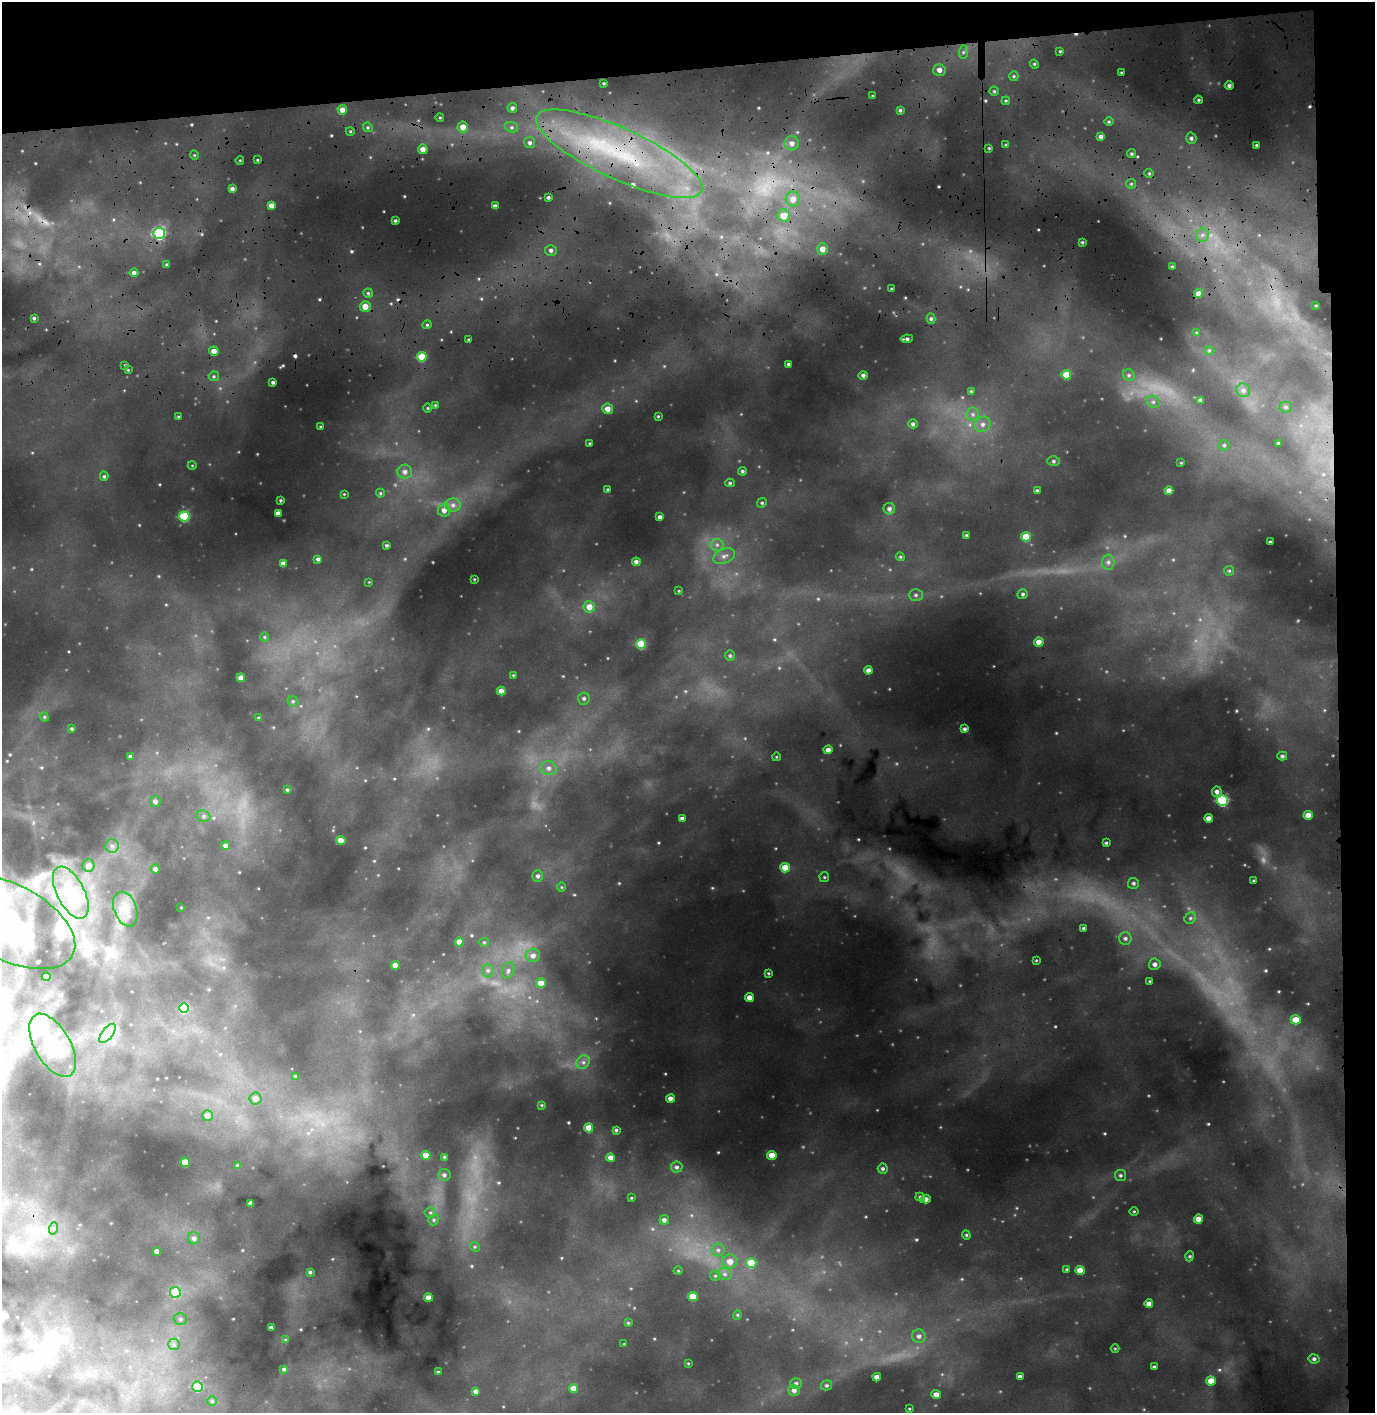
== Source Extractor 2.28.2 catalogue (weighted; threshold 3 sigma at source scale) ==
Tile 3 of 3 x 3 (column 3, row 1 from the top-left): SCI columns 2907-4279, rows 3383-4793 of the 4545 x 5356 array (HDU 1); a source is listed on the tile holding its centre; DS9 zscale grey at full resolution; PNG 1377 x 1415 px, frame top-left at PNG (2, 2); each listed source drawn as its Kron ellipse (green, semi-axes under 4 px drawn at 4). Shown black and unused: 8% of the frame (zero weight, under 3 of 4 exposures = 24% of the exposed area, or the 3 px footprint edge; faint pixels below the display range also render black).
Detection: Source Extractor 2.28.2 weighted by HDU 2 'WHT'; one run over the whole footprint, this tile lists its part. Background 0.229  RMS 0.03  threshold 0.136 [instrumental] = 3 sigma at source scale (4.5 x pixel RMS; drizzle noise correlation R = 1.50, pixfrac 1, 0.05/0.05 arcsec/px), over >= 5 px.
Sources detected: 270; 1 too faint to see at this stretch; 4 cosmic-ray / hot-pixel residue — neither listed nor drawn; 2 inside a brighter listed object's ellipse — not listed separately; the other 263 listed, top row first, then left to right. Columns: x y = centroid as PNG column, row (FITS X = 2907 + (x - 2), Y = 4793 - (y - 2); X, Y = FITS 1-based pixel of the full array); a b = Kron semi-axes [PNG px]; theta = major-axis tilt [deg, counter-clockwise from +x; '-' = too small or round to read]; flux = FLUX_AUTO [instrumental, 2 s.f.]
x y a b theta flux
1060 51 4 3 - 2.6
963 52 7 4 89 6.1
1034 64 4 4 - 3.3
939 70 6 6 - 15
1121 72 3 2 - 2.1
1014 76 5 4 - 3.9
604 83 3 2 - 3.1
1229 85 4 4 - 7
994 91 4 4 - 3.9
872 96 4 2 - 2
1198 100 4 3 - 3.6
1006 101 4 3 - 3
512 108 5 5 - 7.6
342 110 5 4 - 19
900 110 4 4 - 4.5
440 117 4 3 - 2.3
1109 122 5 3 - 3.1
368 127 5 4 - 4
463 127 5 5 - 28
512 127 6 5 - 5.9
350 131 4 3 - 2.5
1101 136 4 4 - 8.2
1191 138 6 5 - 5.7
530 143 5 5 - 7.1
792 143 7 7 - 15
1006 145 3 3 - 3.3
1256 145 3 2 - 2.8
989 148 4 3 - 2.6
423 149 5 5 - 22
619 154 90 25 -24 520
1131 154 4 4 - 4.3
194 155 4 3 - 2.3
240 160 4 3 - 2.2
257 160 4 2 - 2.2
1149 173 5 4 - 3.6
1131 184 5 5 - 4.3
232 189 4 4 - 9.9
548 197 3 3 - 5.2
793 199 7 7 - 30
271 205 4 4 - 16
495 206 4 4 - 10
784 216 6 6 - 36
395 221 3 3 - 4.6
159 234 6 5 - 340
1202 235 6 6 - 11
1082 242 3 2 - 2.9
822 249 6 5 - 23
551 250 6 5 - 7.7
167 265 4 4 - 5.9
1172 266 3 2 - 2.7
134 273 4 4 - 9.6
892 289 3 3 - 3.7
368 293 4 4 - 5.1
1198 294 4 4 - 19
1316 305 3 2 - 2
365 306 5 5 - 33
34 318 3 3 - 4.1
931 319 5 4 - 5
427 325 4 4 - 3.6
1197 333 4 3 - 2.7
907 339 6 3 8 6.5
469 340 3 2 - 3.3
1209 350 5 3 - 2.9
214 351 4 4 - 21
422 357 5 4 - 75
789 364 3 3 - 4.9
125 365 3 3 - 2.2
128 370 3 3 - 2.1
863 375 4 4 - 6.3
1066 375 5 4 - 55
1129 375 6 5 - 6.6
214 376 5 5 - 4.5
273 382 3 3 - 5.4
1243 390 7 6 - 9.3
971 391 4 4 - 3.3
1200 400 4 4 - 9.6
1153 402 7 5 -44 7.3
435 405 4 3 - 2.6
1286 407 6 5 - 5.4
428 408 5 3 - 2.6
608 409 5 5 - 22
973 414 6 6 - 8.3
658 416 3 2 - 2.6
178 417 3 3 - 2.7
913 424 5 4 - 7.4
983 424 8 7 - 13
320 427 4 2 - 2.4
590 443 4 3 - 3.7
1278 443 3 3 - 4.1
1224 445 5 5 - 4.6
1054 461 6 5 - 5.6
1181 463 3 2 - 2
192 465 4 3 - 2.2
742 471 4 4 - 5
405 472 7 7 - 13
104 476 4 4 - 4.5
730 483 5 4 - 4.4
607 489 4 3 - 2.9
1037 490 4 3 - 3.9
1169 491 4 4 - 19
380 493 4 4 - 3.2
344 494 3 3 - 1.9
280 500 3 3 - 3.4
762 503 5 4 - 4.1
453 505 8 6 0 11
889 509 6 5 - 8.1
444 510 6 6 - 16
278 513 4 4 - 13
184 516 5 5 - 180
660 517 4 4 - 9.8
966 535 3 3 - 3.6
1026 537 5 4 - 48
1270 542 3 3 - 3.1
387 545 3 3 - 4.1
717 545 6 6 - 8.4
724 556 11 7 25 15
900 557 4 4 - 3.3
318 559 4 4 - 6.5
636 562 4 4 - 8.2
1108 562 7 6 - 9.1
283 564 4 4 - 15
1229 571 5 5 - 3.8
474 579 2 2 - 1.8
369 582 4 4 - 2.1
679 591 3 3 - 2.4
1023 594 5 5 - 5.9
916 595 7 5 0 6.7
589 607 5 5 - 29
265 637 5 3 - 2.9
1039 642 4 4 - 22
641 644 5 5 - 110
730 656 5 4 - 5
868 670 4 4 - 11
513 675 4 3 - 2.5
241 678 4 4 - 24
501 691 4 4 - 23
584 698 6 6 - 6.7
293 701 6 5 - 4.5
44 717 5 4 - 3.4
259 718 3 3 - 3.4
72 729 3 3 - 3.8
965 729 4 4 - 5.5
828 750 4 4 - 14
1282 756 5 4 - 5.4
130 757 4 4 - 8.3
776 757 4 3 - 2.1
549 768 8 7 - 12
287 790 4 3 - 3.9
1217 792 5 5 - 10
1222 800 5 5 - 270
155 801 5 5 - 10
1308 815 5 4 - 26
204 816 7 5 -21 7.3
1209 818 4 4 - 18
682 819 4 3 - 8.5
341 840 5 4 - 22
1106 843 4 3 - 3.7
112 846 7 6 - 10
226 846 4 4 - 9.8
88 866 6 6 - 18
785 868 5 5 - 42
155 869 5 4 - 8.5
538 876 5 5 - 7.2
824 877 5 4 - 3.6
1254 881 3 2 - 3.1
1133 883 5 5 - 6.2
562 887 5 3 - 2.8
71 893 28 13 -63 87
181 907 3 2 - 1.7
125 909 18 11 -70 42
1190 918 6 5 - 6.2
9 922 71 37 -27 400
1084 928 4 3 - 4.8
1125 938 6 6 - 8.2
459 942 4 4 - 21
484 942 5 4 - 3.6
533 956 7 6 - 14
1036 960 3 3 - 2.2
1155 964 6 6 - 9.8
395 965 4 4 - 24
488 970 7 6 - 8.2
508 971 8 6 72 9.2
768 973 4 3 - 2.9
46 977 4 4 - 29
1150 981 3 3 - 2.9
541 983 5 5 - 36
749 997 4 4 - 20
184 1008 5 5 - 100
1296 1020 5 4 - 35
107 1033 11 5 51 17
53 1045 35 17 -60 110
583 1062 7 6 - 9.5
295 1076 4 3 - 2.3
670 1098 4 4 - 15
255 1099 6 6 - 17
542 1105 4 3 - 2.2
207 1116 5 5 - 18
589 1128 4 4 - 36
616 1130 3 3 - 4.3
426 1155 4 4 - 37
772 1155 4 4 - 39
445 1157 4 3 - 4
611 1158 4 4 - 19
185 1162 4 4 - 47
238 1165 3 3 - 5
677 1167 6 5 - 6.7
883 1168 5 5 - 6
444 1175 6 6 - 7.4
1120 1175 6 5 - 5.3
920 1197 5 4 - 5.4
631 1198 3 3 - 2.6
926 1199 5 4 - 13
251 1203 4 4 - 17
1134 1211 4 3 - 2.4
430 1213 5 5 - 4.9
1199 1219 4 4 - 25
434 1220 6 5 - 5
664 1220 5 5 - 9.9
54 1228 6 4 72 5.6
966 1235 4 4 - 3.6
194 1238 6 6 - 9.1
475 1247 5 4 - 3.5
718 1250 6 6 - 7.8
157 1251 4 3 - 9.4
1190 1256 5 3 - 2.9
730 1261 7 7 - 25
751 1263 5 5 - 85
1067 1269 4 3 - 3.3
1080 1270 4 4 - 35
678 1271 4 3 - 2.2
310 1272 4 4 - 4.4
725 1274 7 5 -21 8.3
715 1276 5 5 - 4
175 1293 5 5 - 76
693 1296 5 4 - 48
428 1297 4 4 - 19
1149 1304 4 4 - 15
737 1315 5 4 - 3.5
180 1319 6 5 - 6.9
628 1323 3 3 - 3.5
271 1328 3 3 - 6.6
919 1336 7 6 - 11
286 1340 4 3 - 3
174 1344 6 5 - 7
624 1344 3 3 - 1.8
1115 1348 4 3 - 2.1
1314 1359 5 4 - 5.9
688 1363 4 3 - 2.1
1154 1367 3 3 - 4.4
284 1369 4 3 - 4
438 1372 3 3 - 2.8
877 1377 4 4 - 16
1020 1377 4 4 - 10
1211 1381 5 4 - 32
796 1383 5 5 - 6
826 1385 5 5 - 4.8
197 1387 5 5 - 120
574 1388 4 4 - 25
794 1390 5 5 - 12
476 1391 4 4 - 9.4
936 1394 5 4 - 19
212 1401 5 5 - 4.5
909 1409 4 3 - 2.5
Overlapping masked pixels (flux is a lower limit): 1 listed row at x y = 619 154
Isophote crosses this tile's border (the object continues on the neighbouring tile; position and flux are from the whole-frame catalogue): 1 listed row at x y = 9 922